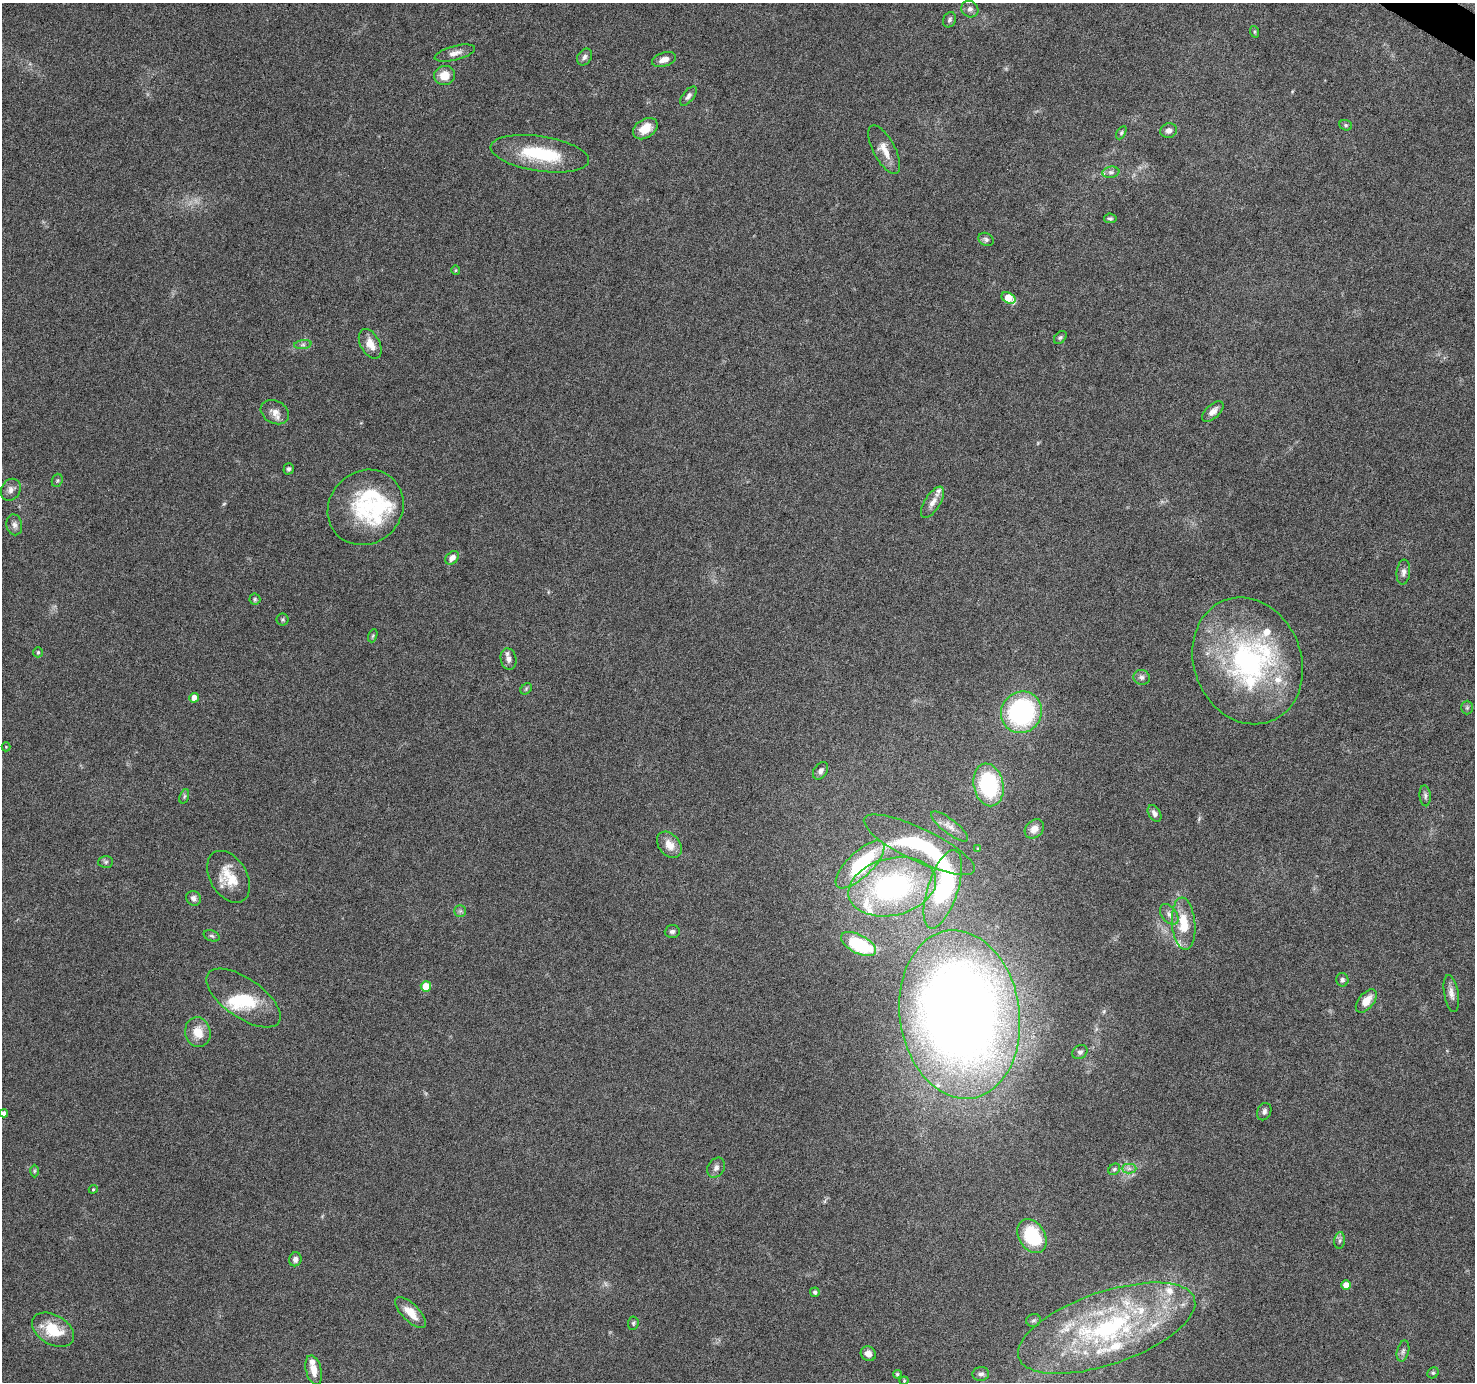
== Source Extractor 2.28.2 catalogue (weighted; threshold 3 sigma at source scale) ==
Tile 10 of 4 x 4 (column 2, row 3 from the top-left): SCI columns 1480-2952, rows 1635-3014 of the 5898 x 5963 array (HDU 1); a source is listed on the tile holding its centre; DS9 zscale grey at full resolution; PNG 1477 x 1384 px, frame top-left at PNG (2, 3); each listed source drawn as its Kron ellipse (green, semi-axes under 4 px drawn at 4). Shown black and unused: <1% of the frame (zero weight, under 6 of 12 exposures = <1% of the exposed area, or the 3 px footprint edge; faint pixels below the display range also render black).
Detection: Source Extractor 2.28.2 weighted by HDU 2 'WHT'; one run over the whole footprint, this tile lists its part. Background 0.053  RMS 0.0026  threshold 0.0106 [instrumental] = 3 sigma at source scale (4.09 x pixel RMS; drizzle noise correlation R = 1.36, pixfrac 0.8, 0.0396/0.0396 arcsec/px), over >= 5 px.
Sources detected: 119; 2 inside a brighter object's white glare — neither listed nor drawn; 19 inside a brighter listed object's ellipse — not listed separately; the other 98 listed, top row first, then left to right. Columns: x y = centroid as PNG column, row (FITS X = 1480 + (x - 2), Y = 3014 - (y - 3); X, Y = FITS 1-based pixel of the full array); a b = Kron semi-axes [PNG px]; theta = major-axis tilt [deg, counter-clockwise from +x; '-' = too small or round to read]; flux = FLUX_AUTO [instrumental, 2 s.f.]
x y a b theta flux
970 9 9 8 - 0.92
950 20 8 6 62 0.63
1255 32 6 4 -71 0.33
455 53 21 7 15 1.7
585 57 9 6 56 0.86
664 60 12 6 17 1.8
444 75 10 9 - 3.5
688 96 11 5 50 0.85
1346 125 6 5 - 0.42
645 129 13 9 34 3.9
1169 131 8 7 - 1.2
1121 133 7 4 60 0.4
884 150 27 11 -62 3.3
540 154 50 17 -8 15
1111 172 8 5 9 0.72
1110 218 6 4 -8 0.44
986 239 8 6 -28 0.63
456 270 5 3 - 0.24
1008 298 7 5 -30 4.7
1060 337 7 5 48 0.47
370 344 16 9 -61 2.9
303 345 9 4 8 0.61
1213 411 13 6 42 1.6
275 412 15 11 -28 2.1
289 469 6 5 - 0.56
57 480 7 5 70 0.42
11 490 11 9 56 1.3
933 502 18 8 58 2
366 507 40 36 44 19
14 525 10 8 -78 0.98
452 558 8 5 46 1.4
1403 572 12 6 84 1
255 599 5 5 - 0.41
283 619 6 6 - 0.4
373 636 7 4 70 0.35
38 652 5 5 - 0.4
509 659 11 8 -79 1.2
1248 661 65 53 -68 50
1142 677 8 7 - 0.82
526 689 6 5 - 0.4
194 698 5 4 - 1.7
1467 708 7 6 - 0.5
1021 712 21 20 - 39
6 747 4 4 - 0.23
821 771 9 6 56 0.84
989 785 21 15 -79 22
184 796 7 4 71 0.43
1425 796 10 5 -85 0.7
1154 813 9 6 -58 0.99
950 826 23 7 -38 1.9
1034 829 11 8 46 2.1
669 845 15 10 -49 2.9
919 845 61 16 -25 33
978 849 4 3 - 0.32
106 862 7 6 - 0.47
860 864 32 12 44 20
228 877 28 18 -59 6.4
892 887 44 28 13 42
943 889 41 15 72 29
193 898 8 7 - 0.94
460 911 6 6 - 0.53
1169 914 12 7 -51 1.2
1184 924 26 11 -85 6.6
672 931 7 6 - 0.64
212 936 8 5 -19 0.52
858 944 19 9 -27 14
1342 980 7 6 - 0.62
426 986 5 5 - 5.7
1451 993 18 7 -80 1.6
243 998 43 19 -35 9.8
1366 1001 13 7 50 3.2
960 1014 84 60 -82 330
198 1032 15 12 -76 4.1
1080 1052 8 6 32 0.67
1264 1112 9 6 65 0.79
4 1113 4 4 - 0.98
716 1168 11 8 58 0.99
1114 1169 6 5 - 0.43
1129 1169 7 4 0 0.66
34 1171 6 4 89 0.33
93 1189 4 4 - 0.24
1032 1236 18 13 -58 14
1340 1240 8 5 83 0.62
295 1259 7 6 - 1.1
1346 1285 5 4 - 3
815 1292 5 4 - 0.55
411 1313 20 8 -46 3.7
1033 1320 7 6 - 0.5
633 1323 6 5 - 0.43
1107 1328 93 36 19 53
53 1330 23 14 -30 8
1403 1351 10 6 75 0.78
868 1354 8 7 - 1.6
314 1370 15 7 -76 2.4
1433 1373 6 5 - 0.39
897 1374 4 4 - 0.36
981 1374 8 7 - 0.93
904 1381 4 4 - 0.24
Isophote crosses this tile's border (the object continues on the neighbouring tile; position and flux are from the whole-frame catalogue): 2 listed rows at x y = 4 1113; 1107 1328